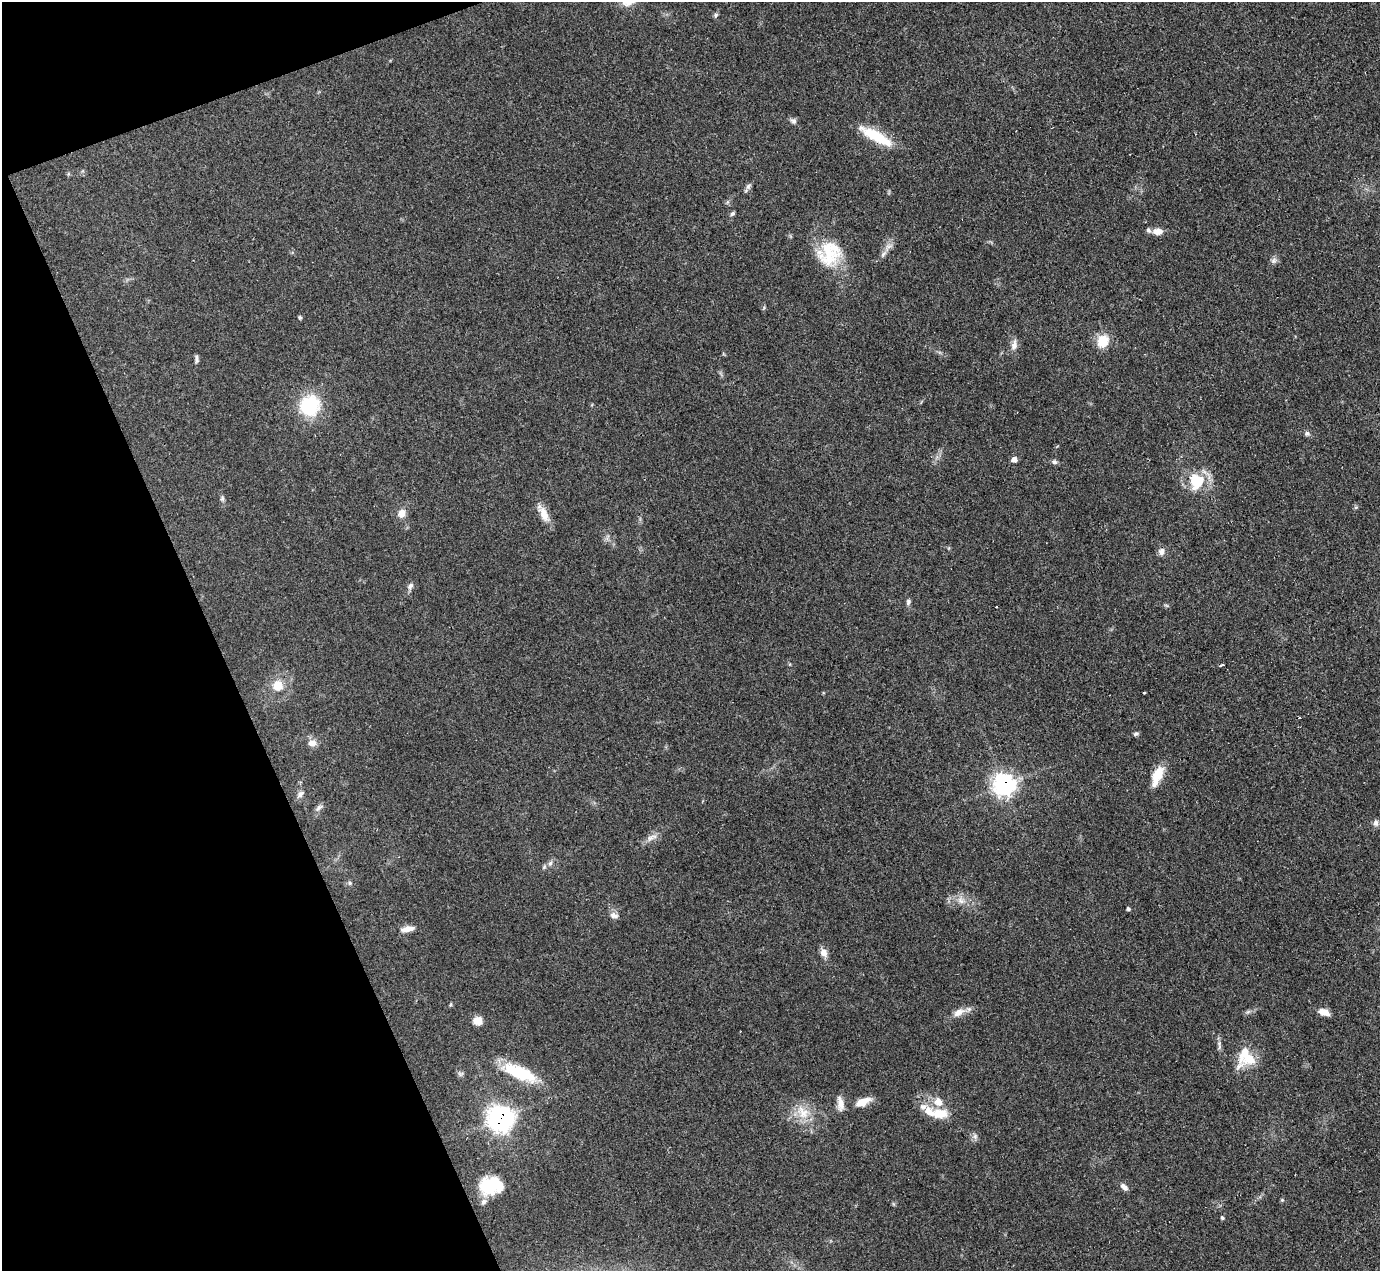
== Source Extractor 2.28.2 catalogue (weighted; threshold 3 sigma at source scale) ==
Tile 5 of 4 x 4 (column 1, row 2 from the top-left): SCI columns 1-1378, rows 2812-4080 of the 5510 x 5494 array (HDU 1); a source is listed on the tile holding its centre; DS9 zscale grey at full resolution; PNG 1382 x 1273 px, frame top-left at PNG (2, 2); no overlay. Shown black and unused: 18% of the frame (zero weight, under 3 of 4 exposures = <1% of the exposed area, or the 3 px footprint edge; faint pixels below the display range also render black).
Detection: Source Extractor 2.28.2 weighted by HDU 2 'WHT'; one run over the whole footprint, this tile lists its part. Background 0.0775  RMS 0.0053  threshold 0.024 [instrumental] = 3 sigma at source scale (4.5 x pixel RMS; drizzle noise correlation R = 1.50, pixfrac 1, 0.05/0.05 arcsec/px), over >= 5 px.
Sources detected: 68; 2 inside a brighter object's white glare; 3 cosmic-ray / hot-pixel residue — not listed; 4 inside a brighter listed object's ellipse — not listed separately; the other 59 listed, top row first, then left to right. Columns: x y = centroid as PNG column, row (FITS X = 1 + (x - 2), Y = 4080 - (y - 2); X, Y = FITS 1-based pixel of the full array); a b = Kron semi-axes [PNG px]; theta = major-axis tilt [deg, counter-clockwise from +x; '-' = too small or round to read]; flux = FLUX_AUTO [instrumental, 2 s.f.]
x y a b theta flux
716 15 6 5 - 0.96
793 121 8 7 - 1.6
876 136 45 11 -29 17
748 186 9 6 63 1.5
732 214 7 5 42 1
1158 231 10 7 0 4.2
829 253 34 29 58 25
883 254 11 5 52 2.1
1273 260 8 6 88 1.6
300 317 5 4 - 0.7
1103 341 17 14 60 9.1
1014 345 14 8 78 3.1
196 359 13 3 88 1.3
310 406 28 26 59 26
1307 433 7 6 - 1.3
1014 460 6 6 - 2.9
1054 462 7 7 - 1.3
1196 481 24 21 86 16
222 499 7 5 -71 1.1
1356 507 6 4 18 0.67
402 513 12 9 59 3.8
544 514 22 10 -66 6.4
1161 551 10 8 76 2.4
410 586 9 6 46 1.8
908 602 8 6 82 1.3
278 685 12 12 - 7.6
1144 693 3 2 - 0.61
1136 734 7 5 17 1.2
312 743 12 8 -1 3.3
1157 776 24 10 67 11
1004 785 9 9 - 230
300 794 12 7 48 2
319 808 12 6 42 1.8
1376 823 9 7 87 1.8
651 838 19 7 22 3.2
550 863 7 5 66 1.4
544 867 7 4 46 0.95
350 883 6 4 -71 0.72
961 901 10 8 -26 3.3
1128 909 4 4 - 0.91
614 915 12 7 -20 2.4
407 929 18 7 9 4
824 953 11 9 -59 3.3
959 1012 18 9 26 4.9
1324 1012 13 7 -21 4.4
478 1021 10 9 - 4.6
1249 1059 17 14 -20 11
519 1072 41 14 -24 26
863 1102 18 8 25 7.1
938 1102 14 11 -55 5.4
840 1103 18 8 -82 4.3
803 1112 22 15 -54 11
941 1114 20 11 -1 9.2
500 1119 11 10 - 320
975 1136 7 6 - 1.5
490 1185 24 20 29 21
1124 1187 12 6 -45 2.2
1282 1200 4 4 - 0.6
1222 1217 5 3 - 0.8
Overlapping masked pixels (flux is a lower limit): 2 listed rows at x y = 1004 785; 500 1119